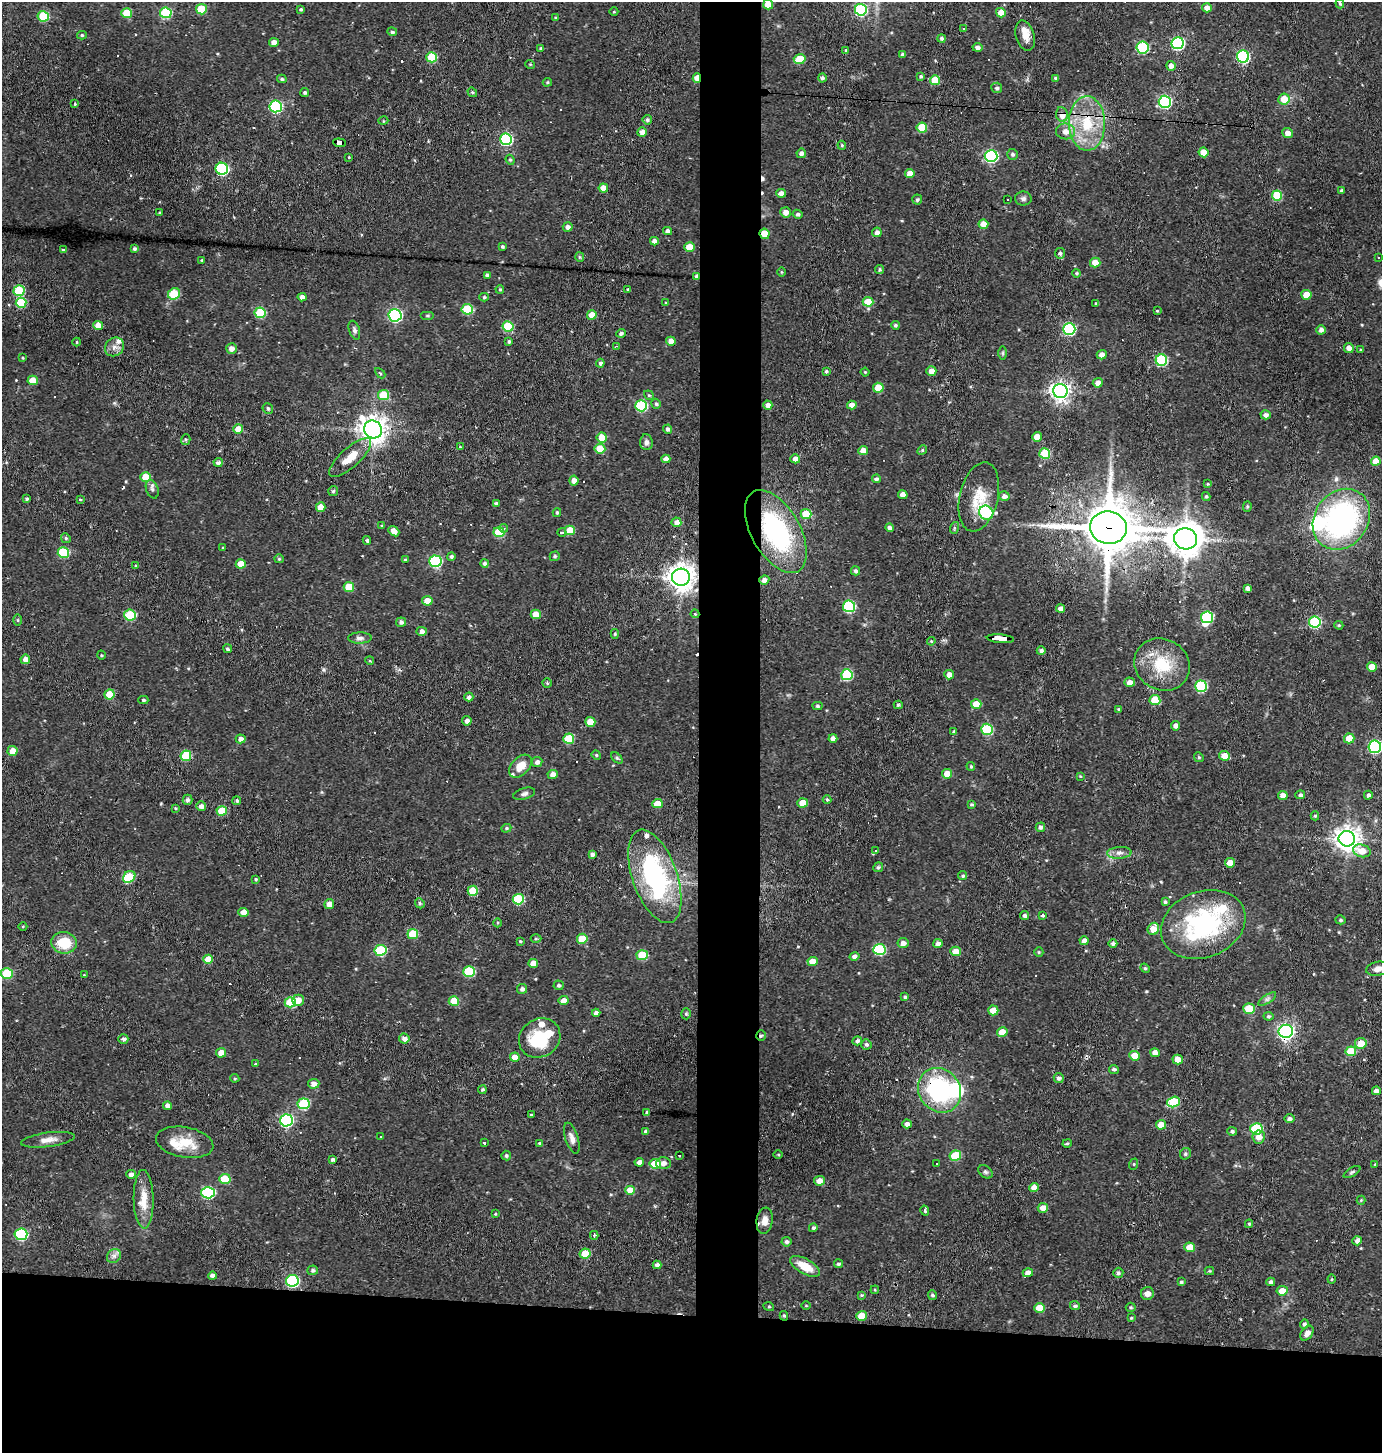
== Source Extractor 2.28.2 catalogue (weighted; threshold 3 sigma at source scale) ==
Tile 8 of 3 x 3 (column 2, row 3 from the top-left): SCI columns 1481-2860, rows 1-1451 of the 4380 x 4352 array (HDU 1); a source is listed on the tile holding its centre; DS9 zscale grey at full resolution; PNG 1384 x 1455 px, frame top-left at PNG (2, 2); each listed source drawn as its Kron ellipse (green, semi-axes under 4 px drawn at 4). Shown black and unused: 14% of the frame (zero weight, under 2 of 3 exposures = <1% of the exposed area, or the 3 px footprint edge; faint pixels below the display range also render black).
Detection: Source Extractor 2.28.2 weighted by HDU 2 'WHT'; one run over the whole footprint, this tile lists its part. Background 0.0385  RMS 0.005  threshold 0.0223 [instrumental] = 3 sigma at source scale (4.5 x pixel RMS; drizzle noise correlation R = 1.50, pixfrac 1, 0.05/0.05 arcsec/px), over >= 5 px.
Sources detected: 475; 2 inside a brighter object's white glare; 13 cosmic-ray / hot-pixel residue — neither listed nor drawn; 11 inside a brighter listed object's ellipse — not listed separately; the other 449 listed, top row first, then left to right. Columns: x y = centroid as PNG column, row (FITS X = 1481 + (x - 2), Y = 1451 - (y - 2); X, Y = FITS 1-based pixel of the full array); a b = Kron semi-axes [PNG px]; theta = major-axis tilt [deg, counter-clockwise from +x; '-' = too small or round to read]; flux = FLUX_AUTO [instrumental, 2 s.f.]
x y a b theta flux
1340 4 5 3 - 0.7
768 5 5 5 - 7.7
1207 8 5 4 - 3.2
201 9 5 5 - 16
301 9 4 4 - 0.69
861 10 6 6 - 46
614 12 4 3 - 0.41
127 13 5 5 - 12
166 13 6 5 - 33
1001 13 5 4 - 5.6
43 16 6 5 - 22
556 18 4 3 - 0.63
964 29 3 2 - 0.71
392 32 5 4 - 1.2
82 35 5 4 - 0.67
1025 36 15 9 -74 4.6
942 38 4 4 - 1.3
274 42 5 4 - 3.2
1177 43 6 6 - 67
977 47 5 4 - 1.9
1142 47 6 6 - 40
541 48 4 3 - 0.78
846 50 4 3 - 0.56
903 54 4 3 - 1.3
1243 56 6 6 - 56
432 57 5 5 - 22
800 59 6 5 - 14
530 64 5 3 - 0.44
1171 66 5 4 - 2.6
921 76 4 4 - 0.91
697 78 4 3 - 5.8
822 78 4 4 - 1.3
1056 78 4 3 - 1.1
282 79 5 4 - 0.86
935 80 5 5 - 12
547 82 5 4 - 0.63
997 88 5 5 - 1.1
305 92 4 4 - 0.9
472 92 5 4 - 0.87
1284 99 6 5 - 7.8
1165 102 6 6 - 72
75 104 4 3 - 0.46
276 106 6 6 - 58
1062 114 7 6 - 4.8
647 120 5 4 - 1.1
383 121 5 3 - 0.51
1087 123 27 18 -90 21
922 128 5 5 - 13
1065 131 9 8 - 3.5
642 132 5 4 - 2.8
1288 133 5 5 - 3.7
506 139 6 5 - 54
339 143 6 3 -5 37
842 145 4 3 - 0.68
1203 152 5 5 - 6.3
801 153 5 4 - 1.9
1013 154 5 5 - 1.1
991 156 6 6 - 74
349 157 4 3 - 0.47
510 160 5 4 - 0.69
222 169 6 6 - 62
910 173 4 4 - 4.5
603 188 4 4 - 6
1342 191 3 3 - 1
781 193 5 4 - 3.2
1277 195 5 5 - 18
1007 199 3 2 - 0.44
1023 199 8 7 - 1.4
917 200 5 5 - 0.91
786 212 5 5 - 3
159 213 3 3 - 0.44
798 214 5 4 - 1.1
983 224 5 4 - 6
568 227 5 4 - 2
667 231 4 4 - 2
877 232 5 4 - 1.9
765 234 5 5 - 11
654 241 4 4 - 2.6
502 246 4 3 - 0.81
689 247 5 4 - 9.2
134 249 4 4 - 1.1
63 250 4 3 - 0.59
1060 253 5 5 - 1.4
580 257 5 4 - 0.58
1378 258 3 2 - 0.34
202 260 4 3 - 0.49
1095 262 5 5 - 6.1
880 269 4 4 - 0.71
781 272 5 3 - 0.49
1077 273 4 4 - 0.67
487 275 4 3 - 1.1
697 276 4 3 - 1.8
500 289 4 3 - 0.64
628 289 4 3 - 0.5
19 291 5 5 - 26
174 294 6 5 - 22
1306 295 5 5 - 8.5
302 297 4 4 - 2.6
484 297 4 4 - 0.74
868 302 5 5 - 9.6
21 303 5 5 - 18
666 303 3 3 - 0.58
1096 303 3 3 - 0.51
467 309 5 5 - 24
1157 311 3 2 - 0.44
260 313 5 5 - 27
395 315 6 6 - 77
592 315 5 4 - 7.1
427 316 7 3 0 0.63
98 325 5 4 - 5.4
895 325 4 4 - 1
508 326 5 5 - 23
1069 329 6 6 - 59
354 330 9 5 -71 1.4
1321 330 4 4 - 2.1
621 333 4 4 - 1.1
671 341 4 4 - 3.8
77 342 4 4 - 0.5
509 342 4 4 - 0.83
616 346 3 3 - 0.45
114 347 10 8 40 3
231 348 5 5 - 2.9
1349 348 5 4 - 2.8
1361 350 3 3 - 0.65
1003 353 6 4 -90 0.73
1102 355 5 4 - 3
23 358 4 2 - 0.43
1161 360 6 6 - 39
600 363 4 4 - 1.6
826 371 3 3 - 0.92
931 371 5 4 - 3.8
865 372 4 3 - 0.45
380 373 6 3 -45 0.64
33 380 5 4 - 8.8
1098 383 5 5 - 2
878 388 5 5 - 11
1060 391 7 7 - 250
383 395 5 5 - 14
649 395 5 4 - 0.66
656 404 5 4 - 0.91
768 405 4 4 - 2.4
852 405 5 4 - 3.7
641 406 6 5 - 36
268 408 5 5 - 0.91
1266 415 5 4 - 1.9
238 429 5 4 - 7.9
373 429 9 8 - 480
667 429 4 4 - 1.3
602 437 5 5 - 7.8
1037 437 5 5 - 4.9
186 440 5 4 - 0.72
646 442 8 6 -85 1.9
460 447 4 3 - 0.44
600 449 5 5 - 9.7
922 450 5 4 - 0.68
863 451 5 4 - 4.7
1045 453 5 5 - 19
350 458 27 9 42 8.4
666 459 4 4 - 2.6
795 459 5 4 - 2.9
1376 461 5 4 - 6.3
218 462 4 4 - 1.7
146 477 5 5 - 10
876 479 4 4 - 1.5
574 480 5 4 - 2.7
1208 484 4 4 - 0.47
152 489 9 6 -70 1.4
333 491 5 5 - 0.8
903 495 5 4 - 3.6
1004 496 5 4 - 2.1
1206 496 4 4 - 0.73
979 497 35 19 77 14
27 499 4 3 - 0.99
80 499 4 3 - 0.55
496 503 4 4 - 0.88
1247 506 5 4 - 0.71
321 507 5 4 - 6.1
557 513 4 3 - 0.79
986 513 7 6 - 33
806 514 5 5 - 10
1341 519 32 26 55 110
676 522 5 5 - 2.8
382 525 4 3 - 0.45
504 528 4 4 - 1.2
890 528 4 4 - 1.4
954 528 6 4 72 0.66
1108 528 18 16 -8 2200
570 530 5 4 - 12
394 531 6 4 -40 4
776 531 46 24 -61 69
499 532 5 5 - 20
562 532 4 3 - 1.5
66 538 5 4 - 0.79
1185 539 11 10 - 820
367 540 4 4 - 0.92
223 548 3 3 - 0.44
63 553 6 5 - 28
451 556 4 4 - 0.99
555 556 5 4 - 0.95
279 559 5 4 - 0.54
405 560 4 3 - 0.85
435 561 6 5 - 50
484 563 4 4 - 1.2
241 564 5 4 - 7
136 566 3 3 - 0.68
856 571 4 4 - 1.1
681 577 9 8 - 500
764 580 5 4 - 2.2
349 587 5 5 - 13
1248 588 4 4 - 1.9
427 601 5 4 - 7.1
849 606 6 6 - 44
1061 609 4 4 - 2.6
536 614 5 4 - 6.3
695 614 4 4 - 0.51
130 615 6 5 - 23
1207 617 6 6 - 38
17 620 5 4 - 0.58
401 622 5 4 - 1.7
1315 622 6 5 - 37
1339 625 4 3 - 0.61
422 631 5 4 - 2.3
615 634 5 4 - 0.7
360 638 12 5 1 1.8
1000 639 13 3 -4 89
931 641 4 4 - 0.5
228 649 4 4 - 0.92
1041 651 4 4 - 1.4
101 655 5 3 - 0.43
25 659 5 5 - 2.9
370 661 4 3 - 0.46
1162 665 28 25 -29 21
1372 667 5 4 - 7.3
847 675 6 5 - 30
949 675 5 4 - 3.4
1130 682 5 4 - 3
547 683 4 4 - 0.67
1201 686 6 5 - 36
109 694 5 5 - 10
469 697 4 4 - 1.7
143 700 5 4 - 0.81
1155 700 5 5 - 14
976 704 5 5 - 9.7
898 705 4 4 - 0.85
817 706 5 4 - 0.82
1118 709 4 3 - 0.49
467 721 5 4 - 2
590 722 5 5 - 7.3
1176 726 5 4 - 2.1
987 729 6 5 - 32
954 732 4 3 - 1.1
833 738 4 4 - 2.6
1349 738 5 5 - 6.9
241 739 5 4 - 2.3
569 739 5 5 - 18
1375 747 6 6 - 75
12 751 5 5 - 5.2
596 755 5 4 - 0.59
186 756 5 5 - 20
1224 756 5 4 - 5.7
1199 757 5 4 - 0.65
617 758 7 4 -45 0.77
537 762 5 5 - 1.8
520 766 14 8 47 6.5
971 766 4 3 - 0.56
553 774 5 4 - 3.5
947 774 5 4 - 6.4
1080 776 4 3 - 0.41
524 794 11 5 16 1.6
1283 795 5 4 - 3.3
1300 795 5 4 - 1.2
1368 795 4 4 - 1.2
187 800 5 5 - 1.3
827 800 4 3 - 0.9
237 801 4 4 - 0.84
803 803 5 4 - 6.6
657 804 5 4 - 7.9
972 805 4 4 - 0.78
201 806 5 4 - 2.5
175 808 4 4 - 0.61
222 811 5 4 - 12
1315 816 4 4 - 0.71
1040 827 5 4 - 1.5
506 828 5 4 - 0.67
1347 839 8 7 - 440
876 851 4 3 - 7.8
1362 851 9 6 -15 8.2
1119 853 12 6 3 2.3
592 854 4 4 - 1.7
1230 863 5 4 - 5
878 867 5 5 - 0.9
655 876 49 22 -70 75
963 876 4 4 - 0.84
129 877 6 5 - 19
256 879 3 3 - 0.59
473 891 5 5 - 14
518 899 5 5 - 28
1165 902 4 4 - 0.89
420 903 5 4 - 0.82
329 904 5 5 - 3.6
243 912 5 4 - 3.9
1025 916 4 4 - 1.3
1043 916 3 3 - 2.4
1340 920 5 4 - 0.89
497 923 4 3 - 0.52
1203 924 43 33 21 71
23 926 4 3 - 0.41
1153 929 6 5 - 5.8
413 934 5 5 - 16
536 939 5 3 - 0.59
582 939 5 5 - 14
520 941 3 3 - 0.51
1084 941 4 4 - 2.9
64 943 13 10 -7 13
903 943 5 5 - 2.4
938 944 4 4 - 1.9
1113 944 4 4 - 1.4
879 949 6 5 - 39
380 950 6 5 - 33
955 951 5 4 - 4.8
1039 952 5 4 - 0.56
642 955 5 5 - 18
854 956 5 4 - 1.8
208 959 5 4 - 6.5
813 962 5 4 - 6.7
533 963 5 4 - 4.8
1145 968 5 4 - 0.63
1378 969 12 7 11 3.3
469 972 6 5 - 28
7 974 6 5 - 22
84 975 3 3 - 0.38
559 985 5 4 - 0.97
522 989 5 5 - 1.7
905 997 4 4 - 0.72
1267 999 10 4 33 1.3
298 1000 6 5 - 4.4
454 1001 5 5 - 10
564 1001 5 4 - 4.2
290 1002 5 5 - 24
1249 1009 5 5 - 13
993 1010 5 5 - 5.8
596 1013 4 4 - 2
686 1014 5 4 - 0.73
1268 1016 5 4 - 0.78
1286 1031 7 6 - 170
1002 1032 5 4 - 7.5
761 1036 5 5 - 0.86
404 1038 5 5 - 2.5
540 1038 21 19 35 23
123 1039 5 4 - 1.5
857 1041 5 4 - 1.4
1361 1043 6 5 - 5.7
866 1044 5 5 - 1.2
1351 1051 5 5 - 14
221 1053 5 5 - 4.6
1155 1053 4 4 - 2.7
1135 1056 5 4 - 6.8
515 1057 5 4 - 5.9
1178 1060 5 4 - 3.9
255 1064 4 4 - 0.51
1114 1069 5 4 - 1.2
235 1078 4 3 - 0.55
1059 1078 5 5 - 1.4
314 1084 5 5 - 3
482 1090 4 4 - 0.73
939 1090 23 20 -54 56
1376 1091 4 4 - 2.5
1173 1102 6 5 - 26
303 1104 6 5 - 33
168 1106 4 4 - 2.6
647 1112 3 3 - 1.1
531 1115 3 3 - 0.54
1289 1119 5 4 - 1.6
286 1120 6 6 - 70
907 1124 5 4 - 1.9
1161 1125 5 4 - 6.6
1256 1129 6 5 - 33
646 1131 4 3 - 1.1
1232 1131 5 4 - 1
380 1136 3 2 - 0.76
1259 1137 6 6 - 3.5
572 1138 16 6 -72 2.8
48 1140 27 7 8 4.4
185 1142 29 15 -10 12
484 1142 3 3 - 1
540 1143 4 3 - 0.65
1067 1143 5 3 - 0.82
778 1154 5 3 - 0.55
1185 1154 6 5 - 1.1
506 1155 5 4 - 0.89
679 1155 3 3 - 1.3
955 1156 6 5 - 19
332 1160 4 4 - 1.2
639 1162 4 4 - 2.6
663 1163 7 6 - 2.4
937 1163 2 2 - 0.33
655 1164 5 5 - 16
1134 1164 6 4 71 0.58
1375 1165 3 3 - 0.63
985 1172 8 5 -40 1.1
1352 1172 9 4 32 0.86
131 1174 4 4 - 1.8
225 1179 6 5 - 16
819 1181 5 5 - 3.4
1034 1188 5 4 - 3.6
630 1190 5 4 - 8.1
208 1193 6 6 - 59
144 1199 29 10 -89 8.2
1361 1200 4 4 - 0.47
1043 1208 5 5 - 4
925 1211 5 3 - 0.87
495 1214 4 4 - 0.5
765 1221 13 8 82 3.7
1249 1224 4 3 - 0.71
813 1228 4 4 - 0.97
21 1234 6 5 - 53
594 1235 4 3 - 1.1
1357 1241 5 4 - 1.7
786 1242 5 5 - 1.2
1190 1247 5 5 - 6.6
585 1254 5 5 - 12
114 1256 7 6 - 1.7
838 1264 4 4 - 1
657 1265 4 4 - 2
805 1266 16 7 -29 8.7
313 1270 5 4 - 1
1209 1271 5 4 - 0.62
1028 1273 5 4 - 2.9
1118 1273 5 5 - 1.2
212 1276 4 4 - 1.7
1332 1279 4 4 - 0.5
292 1281 6 6 - 60
1181 1282 4 4 - 0.77
1271 1282 4 4 - 1.5
875 1290 4 3 - 0.48
1282 1291 5 4 - 6.1
1147 1293 6 6 - 3
861 1295 3 3 - 0.63
932 1295 5 4 - 1.1
806 1306 4 3 - 0.42
1075 1306 5 4 - 0.99
769 1307 5 3 - 0.45
1131 1307 5 5 - 0.69
1040 1308 5 5 - 8.9
784 1316 5 4 - 0.72
862 1316 5 5 - 8
1131 1318 3 3 - 0.55
1304 1324 5 4 - 1.3
1307 1333 8 5 54 3.1
Overlapping masked pixels (flux is a lower limit): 13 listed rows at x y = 697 78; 1062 114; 1087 123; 339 143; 765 234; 697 276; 1108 528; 776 531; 1000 639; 1286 1031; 761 1036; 939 1090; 784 1316
Isophote crosses this tile's border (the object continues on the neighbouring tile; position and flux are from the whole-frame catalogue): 3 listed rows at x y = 768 5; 1375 747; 1378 969